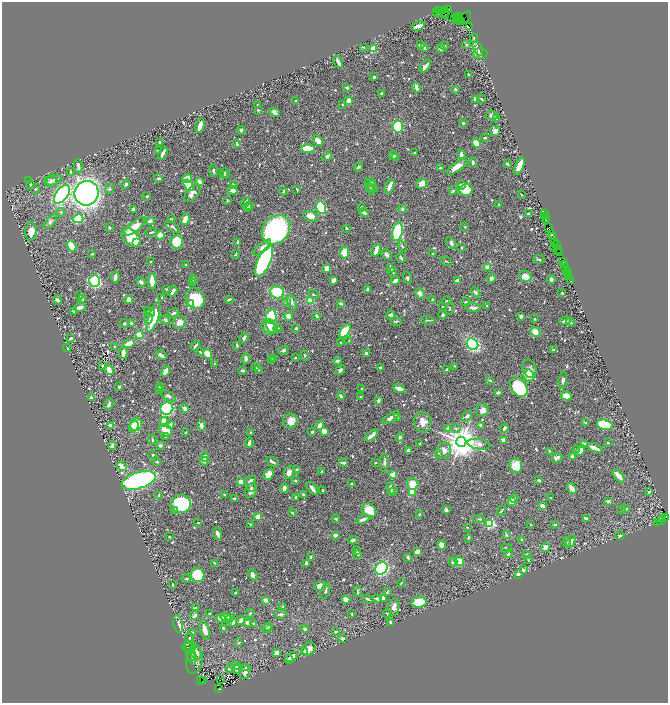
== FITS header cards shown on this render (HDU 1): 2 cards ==
NAXIS1  =                 1332
NAXIS2  =                 1402

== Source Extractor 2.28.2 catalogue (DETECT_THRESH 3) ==
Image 1332 x 1402 px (HDU 1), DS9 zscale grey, zoomed out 1/2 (1 PNG px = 2 x 2 image px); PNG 670 x 705 px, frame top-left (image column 1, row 1402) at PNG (2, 2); each listed source drawn as its Kron ellipse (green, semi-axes under 4 px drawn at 4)
Background 0.468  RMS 0.011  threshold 0.0321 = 3 sigma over >= 5 px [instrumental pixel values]
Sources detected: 833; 36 cannot appear on this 1/2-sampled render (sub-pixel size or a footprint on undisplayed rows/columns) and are neither listed nor drawn; of the other 797, the 500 brightest by FLUX_AUTO listed and drawn (297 fainter detections omitted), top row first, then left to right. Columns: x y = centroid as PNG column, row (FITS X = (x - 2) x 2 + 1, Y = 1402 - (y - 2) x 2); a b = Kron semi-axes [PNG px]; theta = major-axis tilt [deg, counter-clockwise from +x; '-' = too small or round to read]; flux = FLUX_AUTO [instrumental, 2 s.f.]
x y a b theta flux
448 10 2 2 - 50
439 11 2 2 - 37
441 11 3 2 - 54
437 12 2 1 - 18
445 12 4 2 - 140
439 13 2 2 - 26
444 14 5 2 - 220
458 17 2 1 - 11
454 18 3 2 - 56
456 18 2 1 - 32
465 18 8 4 43 150
457 19 4 1 - 62
460 20 2 2 - 120
461 21 3 2 - 210
418 26 7 2 17 17
469 27 3 2 - 100
474 38 4 2 - 3.2
420 45 4 2 - 5.5
466 45 4 3 - 2.5
444 46 3 3 - 2.4
363 47 3 2 - 2
424 48 3 2 - 2.8
373 49 3 2 - 87
441 49 4 4 - 6.4
478 49 8 3 -62 4.5
480 53 7 5 1 4.5
338 62 7 2 -62 8.6
425 66 7 3 53 12
468 75 2 2 - 3.4
374 77 3 2 - 4.3
416 87 5 3 - 9.1
347 88 3 2 - 5.7
455 89 4 3 - 2.3
382 93 3 2 - 4.9
476 99 4 3 - 17
481 99 4 2 - 2
349 100 3 3 - 20
295 101 3 2 - 2.5
258 105 2 2 - 3.3
342 105 3 3 - 2
258 110 3 3 - 2.4
275 112 6 4 -37 8.8
492 115 6 4 -6 5.6
496 118 3 2 - 2.2
463 123 3 2 - 2.5
200 126 7 3 75 27
398 127 6 5 - 160
241 130 4 3 - 4
495 131 5 5 - 8
485 137 4 2 - 2.8
318 140 6 3 -44 27
159 142 3 2 - 2.5
476 143 4 3 - 53
237 144 3 3 - 3.5
308 149 7 3 0 55
158 151 4 2 - 2.1
163 153 7 2 63 11
415 153 3 2 - 2.1
461 155 4 3 - 11
327 156 5 4 - 3.7
393 156 4 4 - 6.3
396 157 3 2 - 1.9
473 162 5 4 - 4.3
507 164 3 2 - 3.9
78 166 7 3 -84 8.7
519 166 9 4 65 45
358 167 4 3 - 3.6
457 167 12 4 35 18
440 168 3 2 - 2.4
213 171 6 3 -89 3.2
70 172 3 2 - 2.5
224 173 5 2 - 2.4
227 174 4 3 - 4.7
158 178 4 3 - 4.4
187 178 5 4 - 18
54 180 8 4 23 6.6
28 181 3 3 - 3
50 181 6 5 - 5.5
199 182 4 2 - 16
372 182 4 3 - 2.5
31 184 3 2 - 4.1
125 184 5 3 - 3.7
422 184 6 4 27 19
189 185 6 4 -52 48
233 185 4 2 - 1.9
461 185 5 3 - 4.1
371 186 8 3 -44 3.5
390 186 7 3 67 18
370 188 6 3 -70 2.2
36 189 5 3 - 3.1
110 189 5 4 - 2.8
232 190 5 4 - 10
297 190 3 2 - 2.1
453 190 5 4 - 2.8
466 190 6 5 - 43
283 191 4 3 - 2.2
86 193 12 12 - 1000
192 193 10 5 51 14
62 194 11 6 54 430
521 194 3 1 - 1.8
147 196 2 2 - 3.8
228 200 3 3 - 2.7
245 202 5 3 - 4
499 204 2 2 - 2.1
249 206 3 2 - 2.5
361 207 3 3 - 2.2
247 208 4 3 - 2.2
321 208 6 5 - 160
133 209 3 2 - 3.5
402 209 4 3 - 3.1
61 212 4 3 - 2.2
364 213 5 3 - 6.5
528 214 2 2 - 3.4
544 214 2 1 - 57
311 216 8 5 -23 21
545 216 2 1 - 68
78 219 5 4 - 67
171 219 3 2 - 2.3
185 219 6 4 70 16
546 219 3 1 - 77
150 221 4 4 - 5.2
547 221 3 2 - 100
50 222 9 4 47 6.1
135 226 13 5 39 31
109 227 3 2 - 2.6
173 227 8 3 -35 5.1
465 227 3 2 - 2.1
346 228 2 2 - 2.6
549 228 3 2 - 140
276 230 16 13 51 410
31 232 9 6 86 17
151 232 6 2 23 2.3
398 232 9 5 80 130
552 234 2 1 - 39
160 235 4 3 - 30
131 237 11 7 -44 67
553 237 3 2 - 120
555 241 3 2 - 170
177 242 7 6 - 68
238 242 4 3 - 3.9
136 243 2 2 - 82
451 243 6 4 -57 7.3
556 245 4 1 - 180
72 246 6 4 -59 34
402 246 6 3 -52 2.9
262 247 11 4 40 13
462 247 2 2 - 2.3
554 247 3 1 - 29
376 250 7 2 69 19
558 250 3 1 - 80
344 252 6 4 84 32
432 253 3 2 - 1.9
559 253 4 3 - 200
92 254 2 2 - 2.5
236 254 4 2 - 2.1
387 254 6 4 -49 5.3
401 258 5 2 - 3.3
539 259 5 2 - 2.9
264 261 16 6 65 580
446 261 6 3 -33 2.1
563 261 3 1 - 120
150 262 2 2 - 3.4
186 264 3 2 - 2.1
564 264 2 1 - 100
488 267 3 3 - 20
327 268 3 3 - 17
391 269 3 3 - 3.9
566 269 3 2 - 110
567 271 2 1 - 49
393 272 4 3 - 2.3
567 273 3 2 - 120
568 276 2 2 - 21
115 277 5 2 - 17
525 277 6 5 - 25
407 278 6 4 -76 4.6
491 278 4 3 - 5.3
194 279 5 3 - 4.4
333 280 3 2 - 16
457 280 4 3 - 8.9
551 280 5 3 - 7.5
570 280 2 1 - 79
95 281 6 5 - 360
152 281 8 3 -85 30
395 281 4 2 - 9.9
141 282 4 3 - 9.6
193 283 3 3 - 2.6
167 289 4 3 - 2.3
367 289 3 2 - 3.3
173 291 5 2 - 12
277 292 7 6 - 82
475 292 5 4 - 5.4
420 293 5 4 - 10
562 293 2 2 - 3.8
313 294 5 3 - 2.2
80 296 3 2 - 2.2
161 297 2 2 - 1.9
82 299 3 2 - 3.7
195 299 11 9 -51 79
229 299 3 2 - 4.4
432 299 2 2 - 2.1
57 300 4 2 - 7.7
128 300 4 3 - 9.3
310 301 3 3 - 39
447 301 5 2 - 1.9
286 302 4 4 - 3.6
292 302 8 4 -71 6.6
465 302 4 3 - 2.4
191 304 3 3 - 73
341 304 3 2 - 6.4
442 306 2 2 - 2.3
487 306 3 2 - 2.5
80 307 6 3 20 11
449 308 6 3 89 2.7
473 308 7 3 -4 13
73 311 4 2 - 1.9
148 311 3 2 - 4
151 312 4 3 - 3.1
173 313 6 3 26 4.8
391 315 4 3 - 4.5
443 315 4 3 - 3.8
271 316 7 5 84 75
317 316 4 3 - 4.4
521 316 3 2 - 8.8
154 317 15 5 71 65
289 317 4 3 - 19
149 318 5 3 - 13
535 319 2 2 - 2.4
165 320 5 4 - 3.3
427 320 7 2 -3 3.4
565 321 6 2 8 5.6
180 322 7 6 - 14
396 322 5 2 - 3.3
570 322 5 3 - 2.7
125 323 4 4 - 3.3
131 323 3 3 - 5.1
269 327 8 7 - 21
272 327 7 4 -53 16
278 328 4 3 - 2
296 328 3 2 - 2.5
345 331 8 4 50 92
535 332 5 4 - 22
139 335 3 2 - 81
244 337 5 3 - 8.5
71 338 3 2 - 4
349 341 3 3 - 1.8
340 342 4 3 - 2
129 344 6 3 20 19
473 344 6 5 - 360
237 345 3 2 - 4.3
195 346 5 2 - 4
115 347 2 2 - 2.5
67 348 4 2 - 2.9
283 350 5 3 - 3.9
553 350 4 3 - 3.2
200 352 2 2 - 3.5
123 353 6 3 85 12
366 353 3 3 - 4.6
208 354 5 3 - 68
161 355 6 2 -35 7.2
305 356 5 3 - 2.7
246 358 5 3 - 8.2
273 358 4 4 - 4.1
296 358 2 2 - 2.3
272 361 4 3 - 2.8
337 361 4 3 - 4.9
214 363 2 2 - 3.5
102 366 3 2 - 3.8
455 366 3 3 - 1.9
255 367 3 3 - 5.7
380 367 3 2 - 4.5
529 369 9 7 -69 9.7
109 370 5 3 - 15
259 370 3 2 - 1.8
340 370 5 3 - 4.9
447 370 3 3 - 6
165 371 5 3 - 23
243 371 2 2 - 5.7
529 375 6 5 - 25
490 380 4 3 - 2.5
563 380 8 3 86 4.6
119 387 2 2 - 5.6
160 387 3 2 - 4.3
519 387 11 7 -54 130
362 388 2 2 - 2
159 389 4 4 - 2.5
399 389 6 3 -20 17
498 392 4 3 - 5.4
168 396 8 4 -31 5.8
341 396 4 3 - 4.5
566 396 6 4 -12 18
361 397 2 2 - 3.2
91 398 2 2 - 7.9
378 400 3 2 - 8
109 404 6 3 67 6.9
185 408 4 3 - 8.5
167 409 6 6 - 380
482 410 7 6 - 12
467 416 6 3 53 5.4
391 418 9 3 34 11
397 418 4 2 - 7.4
290 421 7 7 - 20
164 422 4 4 - 40
423 422 10 8 -84 23
586 423 3 3 - 5.7
136 425 6 5 - 49
170 425 5 3 - 7.1
320 425 5 4 - 10
480 425 3 2 - 6
605 425 8 5 -14 140
111 426 4 3 - 15
134 426 6 4 71 74
201 426 5 3 - 8.4
448 428 4 3 - 4.9
455 428 5 3 - 3.6
504 428 5 2 - 6.9
166 430 7 6 - 30
324 431 3 3 - 19
251 432 3 3 - 2.3
312 432 3 2 - 3.5
186 433 3 3 - 2.1
372 435 8 3 40 15
166 437 3 3 - 2.3
400 437 5 3 - 3.3
152 440 5 3 - 2.2
503 440 2 2 - 42
461 442 5 5 - 5800
249 443 4 2 - 8.8
584 443 2 2 - 6.3
608 443 2 2 - 2.4
420 444 2 2 - 2.4
479 444 12 5 -10 9
160 445 4 3 - 6.6
112 446 4 2 - 5.7
595 448 8 2 -22 21
576 449 3 3 - 4
408 450 3 2 - 12
444 451 8 7 - 18
550 451 3 2 - 2.5
580 451 6 4 54 11
439 453 3 2 - 2
153 455 3 3 - 2.7
572 456 3 3 - 6.5
205 457 5 3 - 11
557 458 6 4 30 10
204 461 4 3 - 9.2
157 462 4 2 - 3.8
272 462 7 2 -27 6.7
343 463 4 2 - 6.2
375 463 3 2 - 2.9
384 463 9 4 87 6.5
122 466 5 2 - 18
516 466 7 6 - 42
297 469 3 2 - 3
321 471 3 2 - 1.9
289 472 7 5 71 10
268 474 6 4 47 14
393 475 2 2 - 66
619 476 8 3 -48 27
139 480 17 8 17 360
250 480 6 2 33 6.8
295 480 4 3 - 2.5
539 480 2 2 - 8.1
241 482 3 3 - 17
351 484 4 3 - 2.4
413 484 6 5 - 33
252 488 3 3 - 3
284 488 5 3 - 11
312 488 7 3 -54 10
390 488 6 2 -80 7.1
572 488 6 3 -56 17
323 490 2 2 - 2.3
251 491 7 5 66 9.1
393 491 3 2 - 2
412 492 3 3 - 32
649 492 3 3 - 4.1
224 494 2 2 - 1.9
303 495 3 3 - 4.1
158 496 4 3 - 4.3
296 497 3 3 - 4.5
235 498 2 2 - 4.9
551 498 3 3 - 2
514 499 4 3 - 2.3
608 501 2 2 - 17
512 502 4 3 - 27
181 504 10 9 - 150
542 506 4 2 - 18
626 508 3 3 - 4.6
622 509 3 2 - 2.1
369 510 8 6 -45 41
446 510 4 3 - 8.8
174 511 4 3 - 2.8
501 511 5 2 - 2.3
292 513 4 2 - 2.2
419 514 2 2 - 7.3
258 517 3 3 - 22
665 517 2 2 - 80
662 518 3 2 - 190
336 519 4 3 - 2.1
363 519 7 3 25 11
479 519 6 3 -1 3.3
586 519 3 2 - 6
661 521 4 1 - 40
657 522 3 1 - 20
198 523 3 2 - 2.3
490 523 3 3 - 340
530 524 3 2 - 2
251 525 3 2 - 4.3
555 525 2 2 - 9.1
467 527 3 2 - 1.8
217 534 6 3 -69 8.7
335 535 3 2 - 8.3
506 535 4 3 - 2.9
620 536 4 3 - 3.2
169 537 2 2 - 2.2
468 538 4 2 - 2.8
522 539 3 2 - 2.9
353 540 5 3 - 4.7
567 542 5 3 - 2.3
571 542 7 3 63 8.8
442 545 4 3 - 19
506 548 6 2 -16 3
545 548 5 4 - 14
357 551 3 3 - 6
417 552 3 2 - 26
358 554 3 2 - 2.3
508 554 4 3 - 4.3
526 554 3 3 - 2.8
310 557 3 3 - 3.1
408 557 4 2 - 3.8
528 560 3 3 - 2.3
459 561 5 4 - 38
453 562 4 3 - 3.4
215 563 4 2 - 3.6
306 563 4 3 - 4.9
381 568 7 5 47 250
523 570 4 3 - 5.9
518 574 3 3 - 9.9
197 575 7 7 - 110
253 575 6 3 -64 11
186 579 5 3 - 2.5
401 583 5 2 - 2
173 585 3 2 - 2.3
320 586 6 4 19 13
325 591 8 3 70 5.1
358 591 6 2 87 2.4
387 592 3 2 - 2.7
235 593 3 2 - 2.5
383 598 4 3 - 6.2
368 599 5 2 - 4.5
377 599 4 3 - 5.3
265 600 2 2 - 36
346 600 4 4 - 18
419 602 8 5 6 45
283 607 3 2 - 2.8
394 607 8 5 84 11
196 608 3 2 - 11
210 613 2 2 - 4.3
250 613 4 2 - 2.2
281 614 6 3 6 5.4
352 614 2 2 - 2.5
387 614 4 3 - 2.9
194 616 5 3 - 8.1
230 617 4 3 - 2.4
221 618 4 3 - 22
226 618 6 4 -33 13
241 620 4 2 - 9.1
233 621 5 4 - 8.6
247 622 3 2 - 12
391 622 3 2 - 2.8
253 623 3 3 - 2.1
178 624 9 4 -77 4.3
269 626 4 3 - 1.9
223 628 3 2 - 5.1
267 628 5 3 - 5
304 629 5 4 - 3.9
205 630 10 4 -78 20
336 631 3 2 - 3.9
193 632 3 3 - 3
190 638 4 3 - 3.1
342 638 3 3 - 4.9
239 643 3 2 - 2.3
189 647 7 3 3 3.8
309 649 7 6 - 14
305 651 2 2 - 13
190 652 12 5 -74 8
196 652 8 5 -73 14
277 653 4 4 - 14
192 657 5 4 - 2.8
291 657 7 4 32 13
194 660 13 8 80 6.2
289 660 4 3 - 11
236 666 6 3 -5 5.7
245 668 4 3 - 2.6
229 669 2 2 - 12
237 669 5 4 - 2.2
245 672 8 5 73 10
201 680 3 2 - 100
220 680 2 1 - 4.6
204 681 2 1 - 45
218 689 4 2 - 240
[297 fainter detections neither listed nor drawn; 36 sub-pixel or undisplayed-footprint detections neither listed nor drawn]